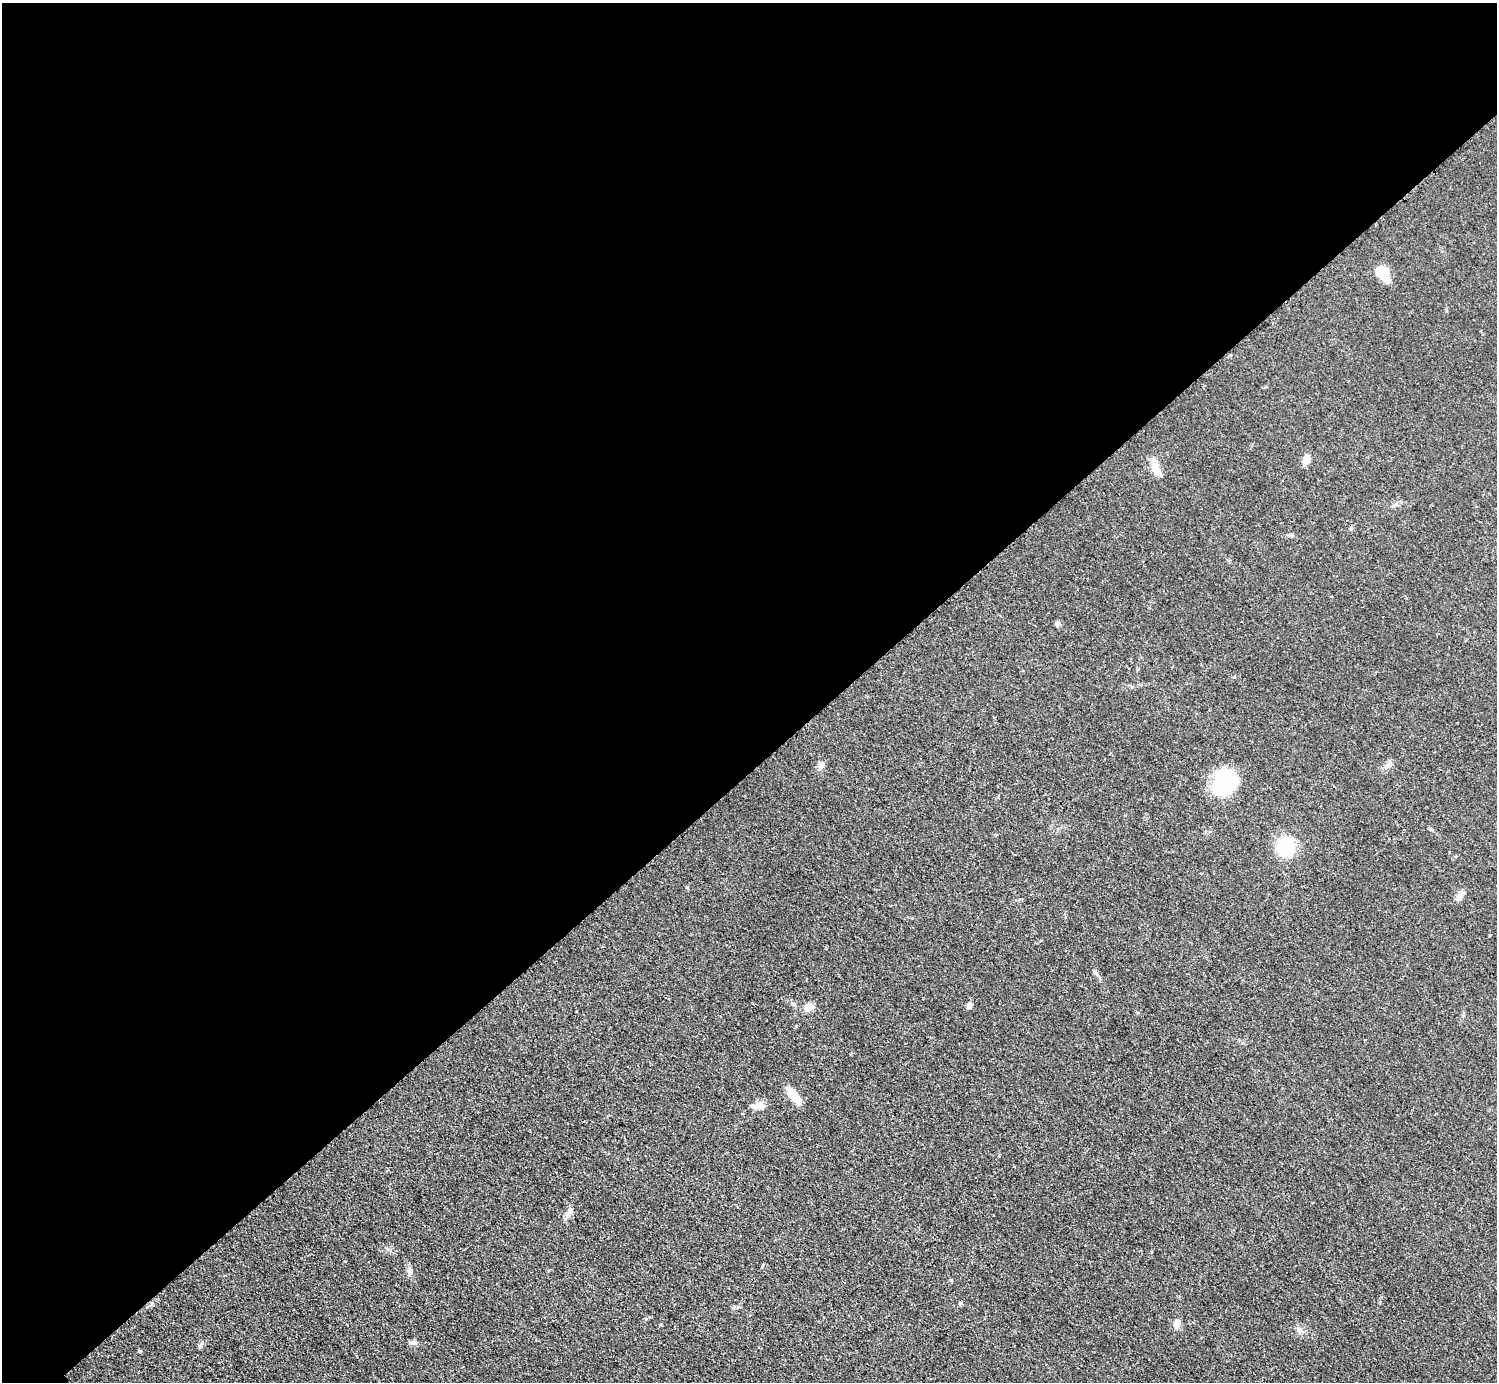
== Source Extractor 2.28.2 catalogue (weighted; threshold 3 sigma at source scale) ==
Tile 2 of 4 x 4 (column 2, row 1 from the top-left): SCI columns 1503-2997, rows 4448-5827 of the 5989 x 5988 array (HDU 1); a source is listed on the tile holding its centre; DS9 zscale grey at full resolution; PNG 1499 x 1384 px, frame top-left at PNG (2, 3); no overlay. Shown black and unused: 56% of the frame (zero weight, under 2 of 3 exposures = <1% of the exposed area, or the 3 px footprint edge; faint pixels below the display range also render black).
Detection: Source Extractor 2.28.2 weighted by HDU 2 'WHT'; one run over the whole footprint, this tile lists its part. Background 0.05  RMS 0.0069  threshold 0.0312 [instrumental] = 3 sigma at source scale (4.5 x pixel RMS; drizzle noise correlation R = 1.50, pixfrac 1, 0.05/0.05 arcsec/px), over >= 5 px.
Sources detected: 24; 1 inside a brighter object's white glare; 1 cosmic-ray / hot-pixel residue — not listed; the other 22 listed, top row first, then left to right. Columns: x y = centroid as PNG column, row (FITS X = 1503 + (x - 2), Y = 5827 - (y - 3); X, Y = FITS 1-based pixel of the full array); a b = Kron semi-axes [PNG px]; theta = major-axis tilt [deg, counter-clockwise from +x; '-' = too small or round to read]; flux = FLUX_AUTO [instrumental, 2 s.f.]
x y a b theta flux
1381 272 13 10 -53 13
1306 459 11 7 82 6.7
1155 466 22 8 -79 7.9
1291 535 7 5 -20 1.2
1058 624 9 6 7 1.7
821 765 9 8 - 2.6
1388 765 8 5 44 2.1
1223 783 24 19 54 61
1286 847 17 15 -85 33
1460 895 15 7 44 3.6
969 1006 8 6 73 2.3
809 1007 12 8 19 5.5
794 1095 20 7 -52 15
759 1106 17 8 16 4.9
571 1211 11 5 68 2.4
762 1266 5 3 - 1.1
410 1272 9 7 -81 2.4
961 1303 5 4 - 0.96
1177 1323 9 7 63 5.2
413 1342 11 5 9 1.9
201 1345 8 4 55 1.4
140 1351 3 3 - 3
Unlisted compact peaks at least as high as the median listed source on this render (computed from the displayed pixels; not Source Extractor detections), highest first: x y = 687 887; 1095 972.